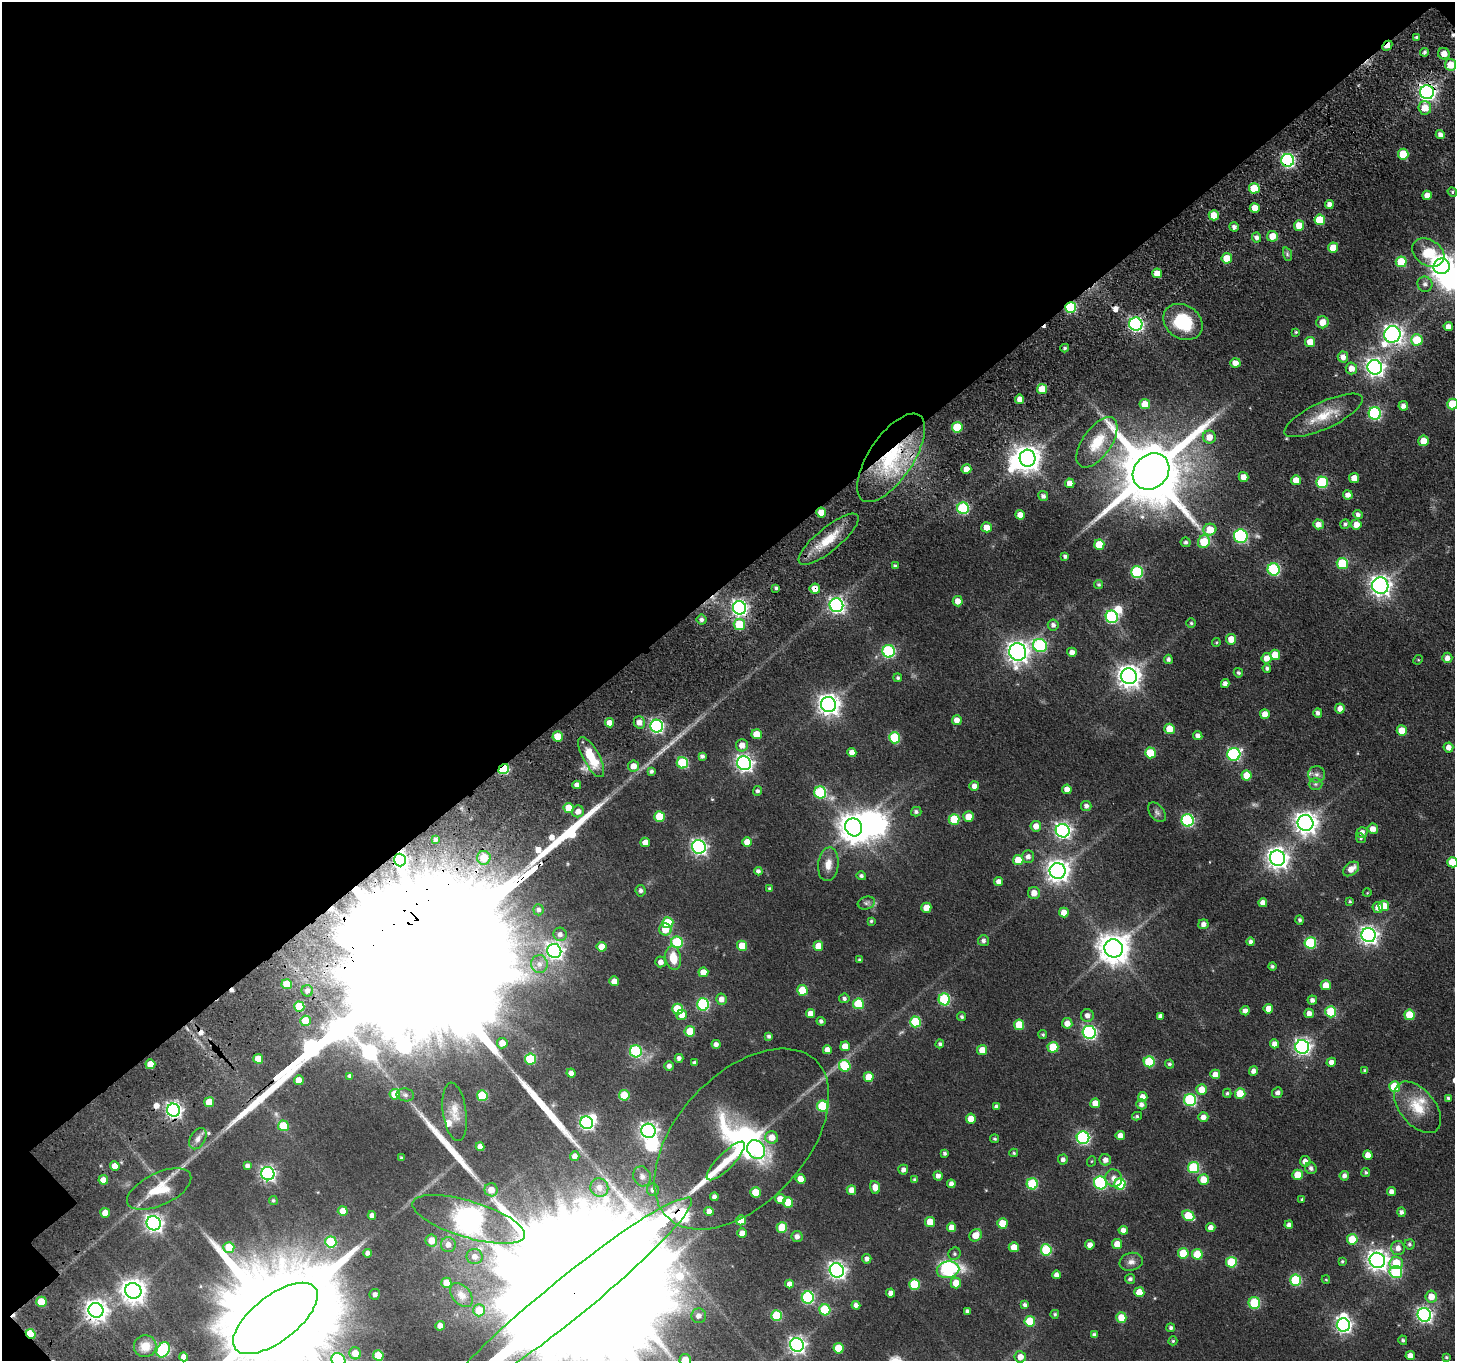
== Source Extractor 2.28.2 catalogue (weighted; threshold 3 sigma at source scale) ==
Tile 5 of 4 x 4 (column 1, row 2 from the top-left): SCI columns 240-1692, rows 3214-4572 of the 6293 x 6288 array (HDU 1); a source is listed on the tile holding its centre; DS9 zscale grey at full resolution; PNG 1457 x 1363 px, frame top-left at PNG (2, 2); each listed source drawn as its Kron ellipse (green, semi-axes under 4 px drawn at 4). Shown black and unused: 43% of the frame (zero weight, under 3 of 5 exposures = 11% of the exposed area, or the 3 px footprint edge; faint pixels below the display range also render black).
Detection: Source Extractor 2.28.2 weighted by HDU 2 'WHT'; one run over the whole footprint, this tile lists its part. Background 0.0698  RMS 0.0095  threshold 0.0427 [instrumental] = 3 sigma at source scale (4.5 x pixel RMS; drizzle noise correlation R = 1.50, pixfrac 1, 0.05/0.05 arcsec/px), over >= 5 px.
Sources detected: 467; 2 too faint to see at this stretch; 8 inside a brighter object's white glare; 8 cosmic-ray / hot-pixel residue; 3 long thin detections or spike segments (spike, bleed or trail) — neither listed nor drawn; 4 inside a brighter listed object's ellipse — not listed separately; the other 442 listed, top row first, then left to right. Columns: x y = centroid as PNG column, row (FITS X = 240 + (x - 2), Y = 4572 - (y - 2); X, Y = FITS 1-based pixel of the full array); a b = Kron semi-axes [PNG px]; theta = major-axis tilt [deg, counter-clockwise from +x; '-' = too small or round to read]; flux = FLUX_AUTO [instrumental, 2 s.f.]
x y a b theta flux
1417 38 4 4 - 2
1387 46 6 3 44 11
1424 52 4 4 - 2.3
1444 54 6 5 - 8.5
1451 65 6 5 - 17
1427 92 7 7 - 340
1425 108 6 6 - 14
1440 135 5 4 - 4.2
1403 154 5 5 - 26
1288 160 6 6 - 160
1254 188 5 5 - 26
1452 192 5 4 - 1.4
1427 195 5 4 - 7.4
1329 204 4 4 - 4.5
1255 208 5 5 - 13
1214 215 5 5 - 14
1320 220 5 5 - 29
1299 225 5 5 - 15
1234 227 5 4 - 3.8
1272 236 5 5 - 13
1256 237 5 4 - 3.7
1333 247 5 5 - 12
1428 253 17 13 -32 29
1287 254 7 4 -72 1.9
1227 258 5 5 - 21
1401 262 5 5 - 31
1442 266 8 8 - 770
1157 273 5 5 - 11
1425 284 7 7 - 3.6
1071 307 5 5 - 67
1183 322 21 16 -34 42
1322 322 6 6 - 10
1136 324 6 6 - 210
1448 326 4 4 - 5.2
1296 332 4 4 - 1.1
1392 334 8 8 - 460
1417 340 6 5 - 28
1310 342 5 5 - 12
1065 348 4 3 - 1.7
1343 357 5 5 - 5.9
1235 363 5 4 - 7.6
1375 367 7 7 - 410
1351 368 6 5 - 8.3
1042 389 5 5 - 19
1020 399 5 4 - 8.9
1145 404 5 5 - 13
1452 404 5 5 - 29
1403 406 5 4 - 4.6
1375 413 6 6 - 120
1324 415 43 13 25 25
957 427 5 5 - 31
1209 437 6 6 - 10
1423 441 5 5 - 12
1097 442 29 14 55 27
891 458 51 22 56 85
1027 458 8 8 - 870
966 469 5 4 - 9.7
1151 472 20 16 45 9900
1243 477 5 5 - 7.9
1354 478 5 5 - 9.8
1296 480 5 5 - 11
1322 482 6 5 - 64
1070 483 5 4 - 7.6
1348 495 5 4 - 5.3
1043 496 5 4 - 3.4
963 508 6 6 - 89
821 513 5 5 - 15
1358 514 5 4 - 3.2
1020 515 5 4 - 8.4
1318 524 5 5 - 7
1345 524 5 4 - 2.2
1356 524 5 5 - 8.3
986 527 5 5 - 11
1210 530 6 6 - 20
1241 536 7 6 - 110
829 539 37 12 39 24
1186 542 5 5 - 2.2
1204 542 6 5 - 30
1099 545 5 5 - 20
1065 556 4 3 - 2.5
1342 563 5 5 - 48
895 566 4 4 - 1.9
1274 569 6 6 - 97
1137 572 6 6 - 83
1099 585 5 4 - 1.6
1380 586 8 8 - 450
776 588 4 3 - 1.6
815 589 5 5 - 11
958 601 5 5 - 7.6
836 605 7 6 - 270
740 608 7 6 - 300
1112 617 6 6 - 120
701 620 5 5 - 2.9
1191 623 4 4 - 1.3
739 624 6 5 - 32
1053 625 5 5 - 3.2
1231 639 5 5 - 11
1216 642 4 3 - 1.1
1040 646 7 6 - 100
889 651 6 6 - 100
1018 652 9 8 - 550
1072 652 5 4 - 4.8
1275 655 5 5 - 16
1267 658 5 5 - 8.2
1447 658 5 5 - 5.9
1168 659 4 4 - 2.8
1418 660 5 4 - 0.95
1267 668 4 4 - 2.2
1238 673 5 4 - 1.8
1129 676 8 7 - 720
898 678 4 4 - 1.7
1225 683 4 4 - 4
829 705 8 7 - 640
1340 709 5 5 - 6.9
1318 713 4 4 - 3.4
1265 714 5 5 - 9.4
957 720 5 5 - 6.9
639 722 6 5 - 6.8
610 723 4 4 - 8.4
657 726 6 6 - 180
1169 729 5 5 - 15
1402 731 5 5 - 17
757 734 5 5 - 14
1198 735 5 4 - 4.3
558 736 5 5 - 21
895 738 5 5 - 52
742 745 6 6 - 8.6
1448 747 5 5 - 6.4
852 753 4 4 - 7.2
1150 753 5 5 - 33
1234 754 6 6 - 140
702 756 4 4 - 3
591 757 22 8 -61 30
682 763 5 5 - 60
744 763 7 7 - 340
633 766 5 5 - 9.1
504 769 5 4 - 72
651 771 4 4 - 2.3
1316 774 8 8 - 4.5
1247 775 5 5 - 15
1315 784 7 6 - 2.6
577 785 4 4 - 5.8
974 786 5 5 - 5
1067 789 5 4 - 6.9
757 791 5 4 - 2.1
820 792 6 6 - 75
1086 806 5 5 - 3.8
569 808 5 5 - 16
578 811 6 6 - 6.5
916 812 5 4 - 2.2
1157 812 11 7 -51 3.3
659 816 5 5 - 25
968 817 5 5 - 13
954 819 5 5 - 32
1188 820 6 6 - 110
1305 823 8 7 - 660
1036 826 5 5 - 7.7
854 827 9 8 - 1200
1373 829 5 5 - 7.5
1063 831 7 6 - 290
1362 832 5 5 - 4.9
1361 838 5 4 - 1.3
435 840 3 3 - 2.1
645 842 5 4 - 7.9
747 842 5 4 - 9.3
699 847 7 6 - 260
1028 857 6 6 - 4.6
484 858 7 7 - 16
1277 858 8 7 - 570
400 860 6 6 - 210
1018 860 5 5 - 17
1452 862 5 5 - 27
828 864 17 10 84 9.2
1351 869 9 6 38 8.2
758 871 4 4 - 2.9
1058 871 8 8 - 650
861 876 5 4 - 2
999 881 5 4 - 5.2
769 888 4 4 - 1.3
641 891 6 5 - 2.7
1034 893 6 6 - 8.5
1367 893 4 3 - 0.69
1350 901 4 3 - 1.2
866 903 9 6 15 2.7
1263 903 4 4 - 6
1384 906 5 5 - 18
1378 907 5 5 - 6.9
926 908 5 5 - 11
539 910 5 5 - 2.7
1064 912 5 5 - 9.9
1300 920 4 4 - 1.9
871 921 4 4 - 1.5
668 923 5 5 - 42
1203 924 5 5 - 4.6
665 929 6 6 - 13
560 934 6 6 - 3.6
1368 935 7 7 - 390
983 941 5 5 - 2.9
677 942 6 5 - 60
1251 942 4 4 - 2.9
1310 943 6 5 - 71
742 946 5 5 - 21
818 946 5 5 - 12
602 947 5 5 - 9.2
1114 948 9 9 - 1500
554 951 7 7 - 300
673 958 12 8 -81 16
859 960 3 3 - 1.3
661 962 5 5 - 4.5
539 964 9 8 - 5.7
1272 966 4 4 - 1.7
703 972 5 5 - 10
614 981 5 5 - 6.9
287 984 5 5 - 19
1326 985 5 5 - 13
802 990 5 5 - 27
307 991 6 5 - 3.7
844 998 5 5 - 2.2
721 999 5 5 - 6.2
944 999 6 6 - 81
1312 1000 5 4 - 3.4
703 1004 6 6 - 93
858 1004 5 5 - 36
299 1007 5 5 - 37
677 1009 5 5 - 34
1268 1009 5 4 - 8.9
1245 1011 4 4 - 4.4
1331 1012 5 5 - 42
1309 1013 5 4 - 5.4
810 1014 4 4 - 8
682 1015 5 5 - 9.1
1087 1015 6 6 - 5
1409 1015 5 5 - 23
1160 1016 4 4 - 2.9
962 1017 5 4 - 2
306 1021 5 5 - 23
821 1021 4 4 - 2.4
915 1022 5 5 - 50
1067 1023 5 5 - 8.3
1019 1025 5 5 - 22
690 1031 5 5 - 22
1089 1032 6 6 - 180
1043 1035 4 4 - 1.4
769 1036 4 4 - 2
502 1043 5 5 - 9.1
716 1044 4 4 - 3.6
940 1044 4 4 - 2.1
1274 1044 4 4 - 5.5
845 1046 5 5 - 12
1053 1047 5 5 - 30
1302 1047 7 7 - 290
827 1050 4 4 - 5.2
982 1050 5 5 - 12
636 1051 6 6 - 89
679 1058 4 4 - 3.1
258 1059 5 5 - 13
530 1059 5 5 - 49
1149 1062 5 5 - 52
1331 1062 5 4 - 5.3
694 1063 4 4 - 2.7
150 1064 5 5 - 14
1169 1064 4 4 - 2
669 1066 5 4 - 3.5
845 1066 6 5 - 40
1253 1071 5 4 - 4
1365 1071 4 3 - 2.1
571 1073 4 4 - 5
1215 1074 5 5 - 8.9
350 1076 4 4 - 2.5
869 1077 5 5 - 14
299 1080 5 4 - 10
1395 1087 5 5 - 39
1202 1089 5 5 - 13
1227 1093 4 4 - 1.6
1277 1093 5 5 - 3
395 1094 5 5 - 20
1240 1094 5 5 - 22
405 1095 9 6 -11 3
624 1095 5 5 - 23
482 1096 5 5 - 41
1143 1097 5 4 - 7.8
1448 1098 3 3 - 1.7
1190 1100 6 6 - 98
209 1102 5 5 - 19
1095 1103 5 5 - 11
1141 1104 5 5 - 3.8
822 1106 5 5 - 54
996 1107 4 3 - 2.6
1418 1107 30 17 -50 26
174 1110 6 6 - 290
455 1112 29 11 -82 13
1137 1116 5 4 - 1.3
1203 1117 5 5 - 6.1
971 1119 5 5 - 11
587 1123 6 6 - 190
283 1126 5 5 - 29
648 1131 7 7 - 350
1120 1135 5 5 - 5.9
772 1137 6 6 - 11
1083 1138 6 6 - 150
198 1139 11 7 59 4.6
742 1139 108 64 47 200
995 1139 4 4 - 1.3
480 1147 4 4 - 5.2
756 1149 10 8 -56 63
945 1153 3 3 - 1.8
1014 1153 4 3 - 1.2
1368 1155 5 4 - 9
575 1156 4 4 - 4.7
401 1158 3 2 - 0.97
1063 1159 5 5 - 3.7
1105 1160 6 5 - 5.4
726 1161 26 8 45 17
1092 1161 5 3 - 0.79
1305 1161 5 5 - 5.6
115 1166 5 4 - 11
247 1166 4 4 - 2.9
1194 1168 5 5 - 67
1311 1168 6 5 - 3.1
903 1170 5 5 - 3.7
1366 1172 4 4 - 1.6
268 1174 7 6 - 230
1298 1175 5 5 - 19
642 1176 10 8 -66 4.8
938 1176 5 4 - 4.4
1344 1176 5 4 - 3.8
1114 1178 9 8 - 5.9
800 1179 5 5 - 11
103 1180 4 4 - 9.4
915 1180 4 4 - 2.2
1203 1180 5 5 - 17
1100 1183 6 6 - 110
951 1184 4 4 - 4.1
1032 1184 5 5 - 58
1120 1184 5 5 - 55
875 1187 6 5 - 7.8
599 1188 9 9 - 7.5
159 1189 35 16 25 28
491 1190 7 6 - 9.4
653 1190 6 6 - 3.8
851 1190 4 4 - 6.8
1391 1191 4 4 - 4.2
756 1192 5 5 - 20
714 1197 4 4 - 3.6
780 1199 5 5 - 8.4
1302 1199 4 3 - 1.6
273 1200 4 4 - 1.4
788 1202 5 5 - 21
343 1211 5 5 - 10
709 1211 4 4 - 6.8
1401 1212 5 4 - 2.9
105 1213 5 5 - 12
372 1216 4 4 - 4.2
1188 1216 6 5 - 31
469 1219 58 18 -17 1200
741 1220 5 5 - 16
930 1222 5 5 - 13
154 1223 7 7 - 390
1002 1223 5 5 - 18
1289 1225 4 4 - 3.8
782 1227 5 5 - 26
952 1227 5 4 - 8.2
1211 1228 5 4 - 5.9
1123 1230 4 4 - 4.8
742 1233 5 4 - 7.7
976 1235 7 5 48 12
797 1236 5 5 - 4
1352 1239 5 5 - 24
431 1240 6 6 - 12
331 1242 5 5 - 49
1117 1244 5 5 - 12
1409 1244 5 5 - 2
448 1245 7 7 - 6.1
1090 1245 4 4 - 6.2
229 1247 5 5 - 22
1014 1247 5 5 - 12
1398 1248 7 7 - 6
1046 1250 6 5 - 62
368 1253 4 4 - 4.3
1183 1253 5 5 - 25
954 1254 6 6 - 1.9
1197 1254 5 5 - 31
475 1256 8 7 - 5.3
867 1259 5 4 - 4
1377 1260 8 7 - 550
1342 1261 4 4 - 1.4
1131 1262 12 8 15 5.1
1231 1262 5 5 - 44
1396 1263 7 6 - 21
837 1270 7 7 - 340
948 1270 11 8 11 120
1396 1272 6 6 - 72
1057 1275 4 4 - 5
1130 1279 5 5 - 2.4
1326 1279 4 4 - 0.86
1296 1280 5 5 - 63
446 1283 5 5 - 12
956 1283 5 5 - 13
789 1284 4 4 - 5.9
914 1284 5 5 - 35
133 1291 8 7 - 820
1139 1292 5 5 - 13
891 1293 4 4 - 5.7
375 1294 5 5 - 3.8
461 1295 14 9 -50 6.1
1431 1297 6 5 - 12
808 1298 6 6 - 100
568 1299 158 20 39 190000
41 1302 5 5 - 25
1254 1303 6 6 - 56
856 1305 4 4 - 4
1025 1305 4 3 - 2.5
96 1310 7 7 - 630
479 1310 6 6 - 14
825 1310 5 5 - 50
967 1311 4 4 - 2.6
1055 1314 4 4 - 1.4
1424 1315 7 6 - 260
699 1316 7 7 - 4.9
777 1316 5 5 - 41
1121 1317 5 5 - 17
275 1318 50 23 38 43000
1030 1321 5 5 - 36
1343 1325 7 6 - 280
440 1326 5 4 - 5.9
1171 1328 4 4 - 2.2
31 1334 5 4 - 35
1094 1335 4 4 - 3
1403 1340 5 4 - 1.9
1173 1341 4 4 - 1.3
797 1345 7 6 - 320
145 1346 11 11 - 13
838 1348 5 5 - 24
163 1350 8 6 57 110
355 1353 6 6 - 14
378 1356 5 5 - 30
1410 1356 4 4 - 7.4
184 1357 4 4 - 6.2
1020 1357 5 5 - 8.1
1446 1357 4 3 - 1.4
338 1360 7 6 - 72
685 1360 6 5 - 14
Overlapping masked pixels (flux is a lower limit): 14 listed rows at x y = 1387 46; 1427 92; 1288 160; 1071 307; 891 458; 821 513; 829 539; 815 589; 740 608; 504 769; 400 860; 568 1299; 96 1310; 31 1334
Isophote crosses this tile's border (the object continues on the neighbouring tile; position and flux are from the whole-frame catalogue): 7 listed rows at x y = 1442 266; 1452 404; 1452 862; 568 1299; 275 1318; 338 1360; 685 1360